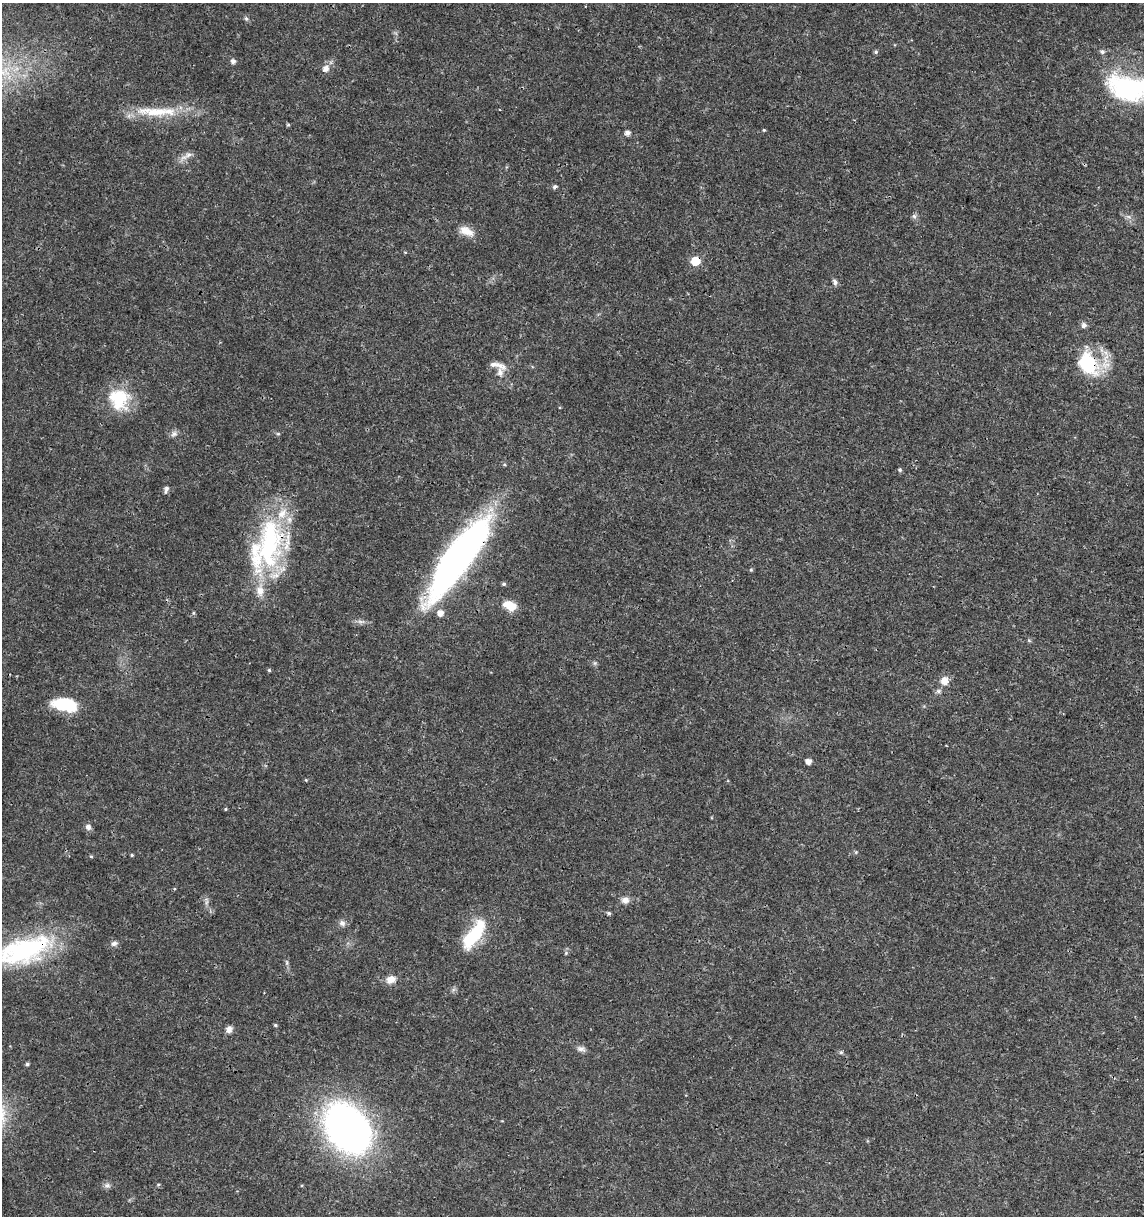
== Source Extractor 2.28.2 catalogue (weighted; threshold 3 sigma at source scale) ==
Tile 6 of 4 x 4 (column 2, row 2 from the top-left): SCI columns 1369-2510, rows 2441-3654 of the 5079 x 4871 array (HDU 1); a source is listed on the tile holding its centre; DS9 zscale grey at full resolution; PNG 1146 x 1218 px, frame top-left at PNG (2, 3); no overlay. Shown black and unused: <1% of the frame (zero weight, under 3 of 4 exposures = <1% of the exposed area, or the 3 px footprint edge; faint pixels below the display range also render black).
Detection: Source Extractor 2.28.2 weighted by HDU 2 'WHT'; one run over the whole footprint, this tile lists its part. Background 0.0189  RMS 0.0018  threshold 0.00805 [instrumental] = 3 sigma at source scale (4.5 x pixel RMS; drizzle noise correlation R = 1.50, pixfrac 1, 0.0396/0.0396 arcsec/px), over >= 5 px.
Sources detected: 62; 4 inside a brighter listed object's ellipse — not listed separately; the other 58 listed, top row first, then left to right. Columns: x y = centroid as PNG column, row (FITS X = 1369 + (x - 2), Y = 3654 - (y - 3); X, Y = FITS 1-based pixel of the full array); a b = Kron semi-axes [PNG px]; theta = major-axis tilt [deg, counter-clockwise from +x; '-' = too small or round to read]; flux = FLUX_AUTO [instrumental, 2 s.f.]
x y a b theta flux
246 18 6 4 -2 0.26
876 52 5 5 - 0.31
1102 52 6 5 - 0.48
233 61 5 5 - 0.7
326 69 7 7 - 1.1
6 71 14 10 -60 2.6
1128 88 55 30 -15 23
156 112 58 13 -3 7.2
288 125 6 4 0 0.2
764 130 4 4 - 0.17
627 133 5 5 - 0.82
187 156 21 6 30 1.1
555 187 5 5 - 0.42
914 216 6 6 - 0.42
466 231 19 10 -25 2.1
695 261 6 5 - 6.9
835 282 8 6 -65 0.52
1084 325 7 7 - 0.6
1088 363 31 20 -61 11
500 372 19 8 -85 1.5
119 399 28 26 -57 7.6
174 434 10 6 11 0.62
278 434 6 3 -19 0.21
900 470 5 5 - 0.3
166 489 10 5 74 0.52
268 545 76 33 73 29
458 558 89 22 54 83
751 570 5 4 - 0.24
504 584 5 4 - 0.32
510 605 15 10 -22 2.9
1029 640 5 5 - 0.24
595 663 7 4 -90 0.31
269 670 4 4 - 0.22
944 681 9 9 - 1.7
938 691 6 6 - 0.44
64 705 26 13 -10 7.5
808 761 5 4 - 1.2
225 809 4 4 - 0.19
88 827 8 7 - 0.69
132 855 4 4 - 0.2
91 856 5 3 - 0.19
625 900 10 9 - 1
206 902 8 3 59 0.32
609 913 5 4 - 0.34
342 923 9 8 - 0.73
474 934 41 15 54 9.2
114 943 10 6 18 0.63
25 950 57 23 19 29
566 953 5 4 - 0.22
287 962 8 4 -82 0.37
391 979 12 9 20 1.5
275 1025 4 3 - 0.27
229 1029 8 7 - 0.92
581 1049 11 7 -14 0.74
841 1052 6 5 - 0.27
27 1064 4 4 - 0.32
347 1128 56 39 -53 71
107 1185 9 6 -13 0.59
Overlapping masked pixels (flux is a lower limit): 5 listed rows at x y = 695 261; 1088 363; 268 545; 458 558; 25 950
Isophote crosses this tile's border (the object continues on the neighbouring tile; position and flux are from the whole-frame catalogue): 3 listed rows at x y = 6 71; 1128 88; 25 950